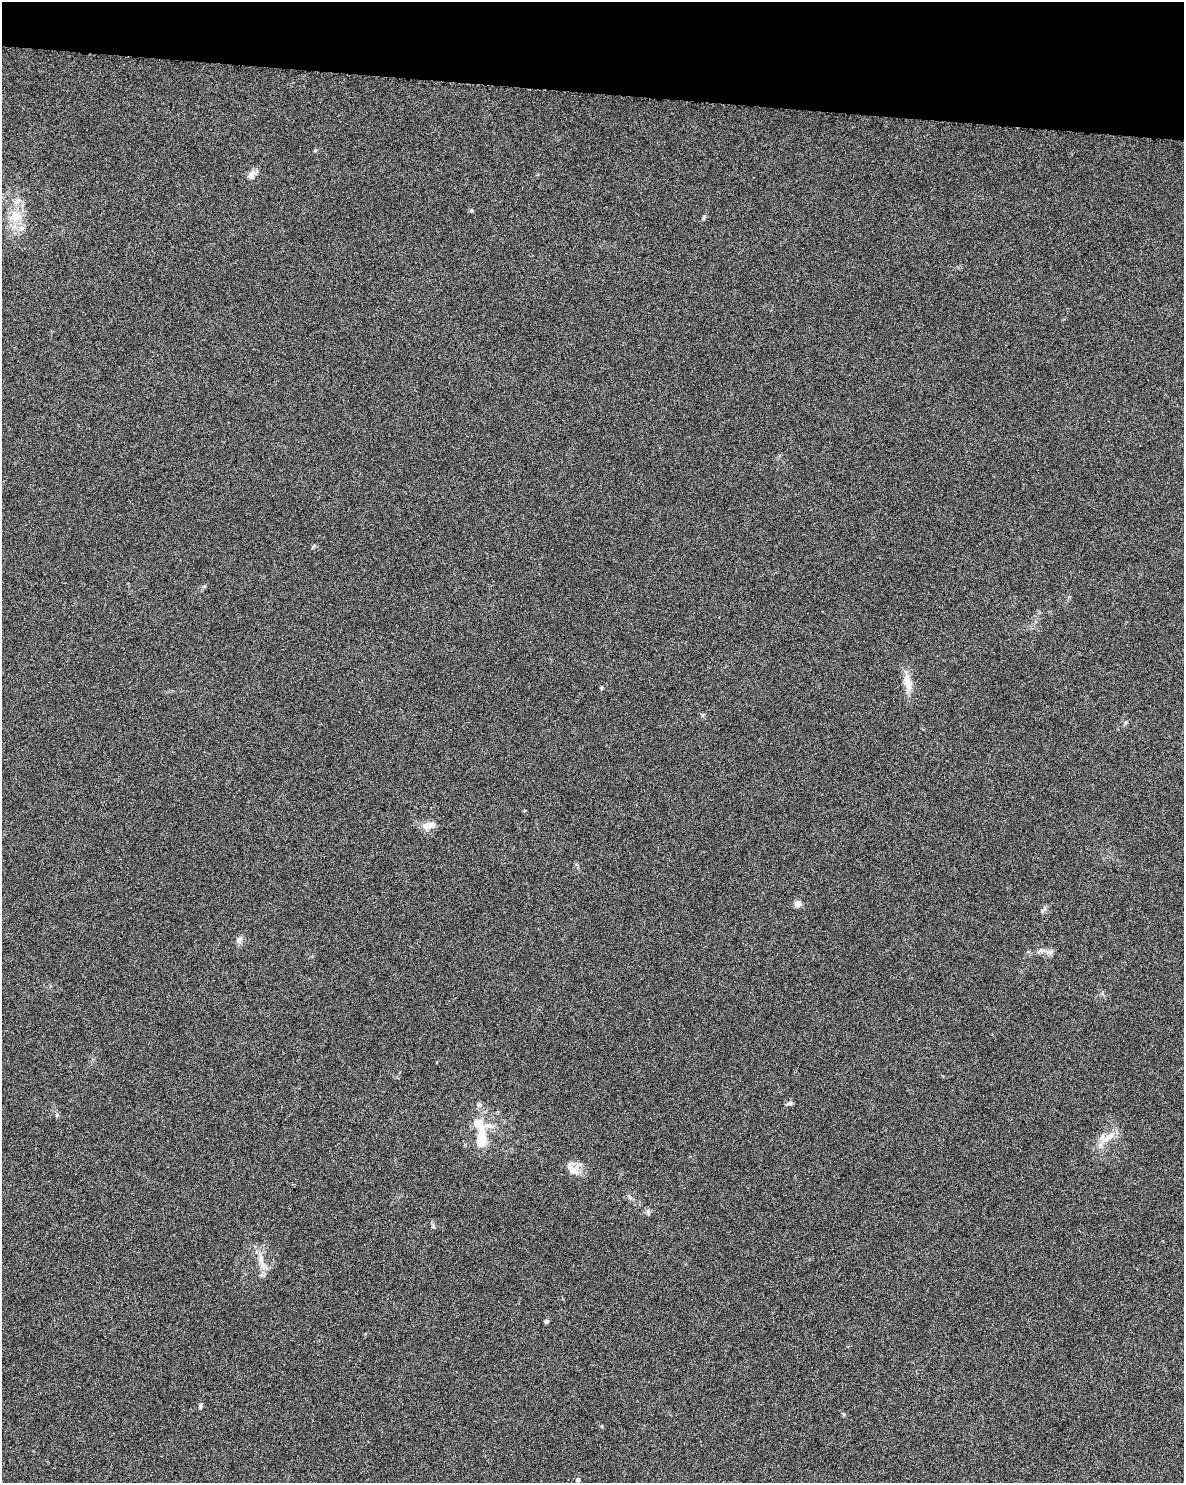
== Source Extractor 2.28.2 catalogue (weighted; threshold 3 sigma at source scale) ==
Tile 2 of 4 x 3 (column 2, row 1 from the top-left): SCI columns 1184-2365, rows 3192-4672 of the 4740 x 4960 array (HDU 1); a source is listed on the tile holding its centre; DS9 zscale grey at full resolution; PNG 1186 x 1485 px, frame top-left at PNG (2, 2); no overlay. Shown black and unused: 6% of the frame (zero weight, under 3 of 6 exposures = <1% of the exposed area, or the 3 px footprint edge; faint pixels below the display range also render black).
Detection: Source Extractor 2.28.2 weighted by HDU 2 'WHT'; one run over the whole footprint, this tile lists its part. Background 0.0175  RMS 0.0035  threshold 0.0143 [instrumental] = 3 sigma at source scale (4.09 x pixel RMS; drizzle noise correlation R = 1.36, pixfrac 0.8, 0.0396/0.0396 arcsec/px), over >= 5 px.
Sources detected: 29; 4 inside a brighter listed object's ellipse — not listed separately; the other 25 listed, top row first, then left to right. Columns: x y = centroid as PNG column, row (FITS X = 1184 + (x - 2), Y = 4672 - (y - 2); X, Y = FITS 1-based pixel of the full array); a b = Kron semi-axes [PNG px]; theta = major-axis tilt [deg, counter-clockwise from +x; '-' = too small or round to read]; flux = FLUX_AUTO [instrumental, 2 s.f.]
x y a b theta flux
252 174 15 8 39 2.1
472 210 6 4 0 0.42
15 216 17 16 - 6.6
704 217 7 4 63 0.53
908 683 24 10 -76 4.1
428 825 13 7 9 3.7
798 904 5 4 - 4.5
1044 909 7 4 71 0.69
239 939 9 8 - 1.3
1041 951 10 6 22 1.2
1050 952 11 7 37 1.2
789 1103 10 4 21 0.67
479 1105 7 6 - 0.77
57 1115 6 4 89 0.46
1107 1137 27 12 29 5.2
482 1140 21 11 -88 7.1
572 1170 19 9 -51 3.5
630 1197 7 4 0 0.59
648 1212 7 5 72 0.74
433 1226 6 4 72 0.47
261 1260 27 6 -77 3.4
546 1321 6 5 - 0.61
200 1406 7 5 88 0.6
602 1426 5 3 - 0.29
578 1480 4 4 - 0.92